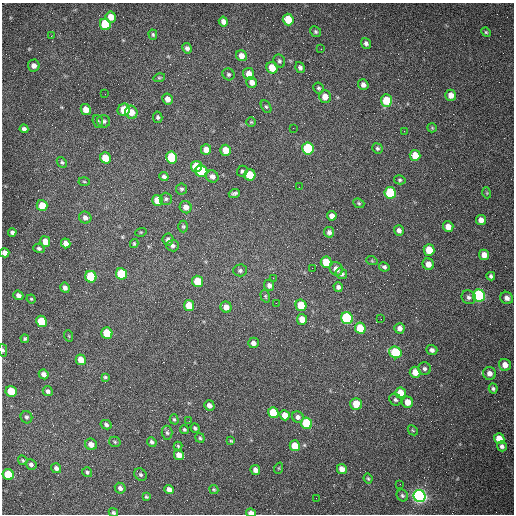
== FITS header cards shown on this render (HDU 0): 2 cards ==
NAXIS1  =                  512 /fastest changing axis
NAXIS2  =                  512 /next to fastest changing axis

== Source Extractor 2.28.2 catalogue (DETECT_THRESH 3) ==
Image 512 x 512 px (HDU 0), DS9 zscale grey, 1 PNG px = 1 image px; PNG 516 x 516 px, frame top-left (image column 1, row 512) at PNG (2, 3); each listed source drawn as its Kron ellipse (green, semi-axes under 4 px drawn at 4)
Background 1460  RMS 22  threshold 64.8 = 3 sigma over >= 5 px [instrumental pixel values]
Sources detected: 179; all 179 listed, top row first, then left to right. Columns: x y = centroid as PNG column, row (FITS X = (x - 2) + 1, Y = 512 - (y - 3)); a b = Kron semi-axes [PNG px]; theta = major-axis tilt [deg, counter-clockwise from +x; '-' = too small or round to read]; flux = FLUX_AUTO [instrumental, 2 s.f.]
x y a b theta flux
111 17 5 5 - 14000
288 19 6 5 - 31000
223 21 5 4 - 6300
105 24 6 5 - 87000
316 32 6 5 - 2300
486 32 5 4 - 1800
153 35 5 4 - 2000
51 36 3 2 - 1300
366 43 6 4 -52 4000
187 48 5 4 - 4900
321 49 2 2 - 610
241 56 6 5 - 11000
279 61 7 5 -63 2800
34 65 6 6 - 6600
272 68 6 5 - 22000
300 68 5 4 - 3500
228 74 6 5 - 2800
249 74 6 5 - 14000
159 78 6 4 16 1800
252 82 6 5 - 9400
363 85 5 5 - 5400
318 88 5 5 - 2500
105 94 2 2 - 740
451 95 5 5 - 12000
325 97 6 6 - 13000
167 99 6 5 - 8700
386 101 6 5 - 40000
266 107 7 4 -61 2400
86 110 5 5 - 14000
124 110 6 5 - 35000
131 112 6 6 - 15000
158 117 5 4 - 2900
98 121 6 5 - 2600
104 121 6 6 - 3500
251 122 5 5 - 1700
293 128 2 2 - 700
432 128 5 4 - 1500
24 129 4 4 - 4100
404 131 2 2 - 620
377 148 5 5 - 2800
308 149 6 6 - 150000
206 150 5 5 - 11000
226 150 5 5 - 22000
415 155 5 5 - 20000
171 157 6 5 - 63000
105 158 5 5 - 32000
62 162 6 4 -50 2300
196 166 5 5 - 43000
201 171 6 5 - 100000
242 171 5 5 - 2700
250 175 5 5 - 49000
212 176 6 5 - 6300
164 177 5 4 - 3800
400 180 6 4 -14 2200
84 182 5 3 - 1300
299 187 2 2 - 960
181 189 5 5 - 2500
234 193 6 3 20 3000
390 193 6 5 - 110000
487 193 5 3 - 1400
166 199 6 6 - 3200
157 200 5 5 - 31000
359 203 6 4 -23 2000
42 205 5 5 - 22000
186 207 6 6 - 9300
332 216 5 4 - 8100
85 218 6 6 - 6100
481 220 5 5 - 8700
183 226 6 4 -89 2100
448 227 5 5 - 11000
399 231 5 5 - 5200
12 232 4 4 - 4000
141 232 6 3 17 1300
329 232 5 5 - 5100
168 240 6 5 - 5500
45 242 5 5 - 16000
66 243 5 4 - 10000
134 244 4 3 - 1900
173 246 6 6 - 3700
39 248 5 4 - 2900
429 250 6 5 - 25000
5 253 5 4 - 8100
484 255 5 5 - 11000
372 261 6 3 -19 1500
326 262 6 5 - 41000
428 264 6 5 - 11000
384 267 5 4 - 3500
312 268 2 2 - 680
336 269 7 6 - 11000
240 270 7 6 - 3300
121 274 6 5 - 96000
341 274 6 5 - 4700
491 276 4 4 - 3200
91 277 6 5 - 83000
273 278 2 2 - 830
198 281 6 5 - 35000
269 285 6 5 - 5000
338 287 5 4 - 4200
65 288 5 4 - 4800
18 295 5 4 - 5300
265 296 6 4 -74 2300
479 296 6 6 - 280000
469 297 7 6 - 4500
507 298 7 6 - 6300
31 299 4 4 - 1700
276 303 2 2 - 1100
301 305 6 5 - 40000
189 306 5 5 - 31000
226 307 5 5 - 11000
347 318 6 5 - 200000
302 319 5 5 - 15000
381 319 2 2 - 890
42 321 6 5 - 64000
360 328 6 5 - 48000
399 328 5 5 - 6300
107 333 6 5 - 53000
69 336 6 3 -71 1400
25 339 4 4 - 2500
253 343 5 5 - 7200
3 350 6 4 -76 2700
432 350 5 5 - 4300
395 352 6 5 - 110000
81 360 5 5 - 17000
505 365 6 6 - 11000
424 369 6 6 - 3700
415 372 5 5 - 15000
489 373 6 6 - 8500
44 374 5 4 - 7400
105 377 4 4 - 1800
493 389 5 4 - 2600
11 391 6 5 - 47000
48 391 5 5 - 4200
400 393 5 5 - 26000
395 400 6 5 - 3200
408 402 5 5 - 16000
356 404 6 5 - 22000
209 405 5 5 - 6200
273 413 5 5 - 48000
285 415 5 5 - 16000
26 417 6 5 - 3200
298 417 6 5 - 4600
174 419 5 4 - 2100
189 421 2 2 - 710
307 423 6 5 - 96000
106 425 5 4 - 3300
195 428 5 3 - 2400
184 429 4 4 - 2100
413 430 6 3 -46 1400
167 433 7 5 -86 2800
200 438 5 4 - 2000
499 439 5 5 - 20000
231 441 4 3 - 1400
115 442 6 5 - 2300
152 442 5 4 - 3500
91 444 6 5 - 11000
178 446 4 4 - 1800
295 446 5 5 - 27000
502 446 5 5 - 4400
179 455 5 4 - 12000
23 460 5 4 - 1900
31 464 5 5 - 3400
56 468 5 5 - 4600
279 468 6 3 71 1400
342 469 5 4 - 13000
255 470 5 4 - 7600
87 472 5 4 - 2600
8 475 6 5 - 71000
141 475 7 5 -45 2800
368 479 5 3 - 1900
400 484 2 2 - 640
120 488 6 5 - 4300
169 489 5 4 - 7600
214 489 5 4 - 1700
402 495 6 5 - 2400
419 496 6 6 - 700000
146 497 4 3 - 1700
316 498 2 2 - 3400
113 513 5 4 - 2300
251 513 5 4 - 10000
At the frame edge (FLAGS 8, measured only in part): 4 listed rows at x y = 5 253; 3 350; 113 513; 251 513